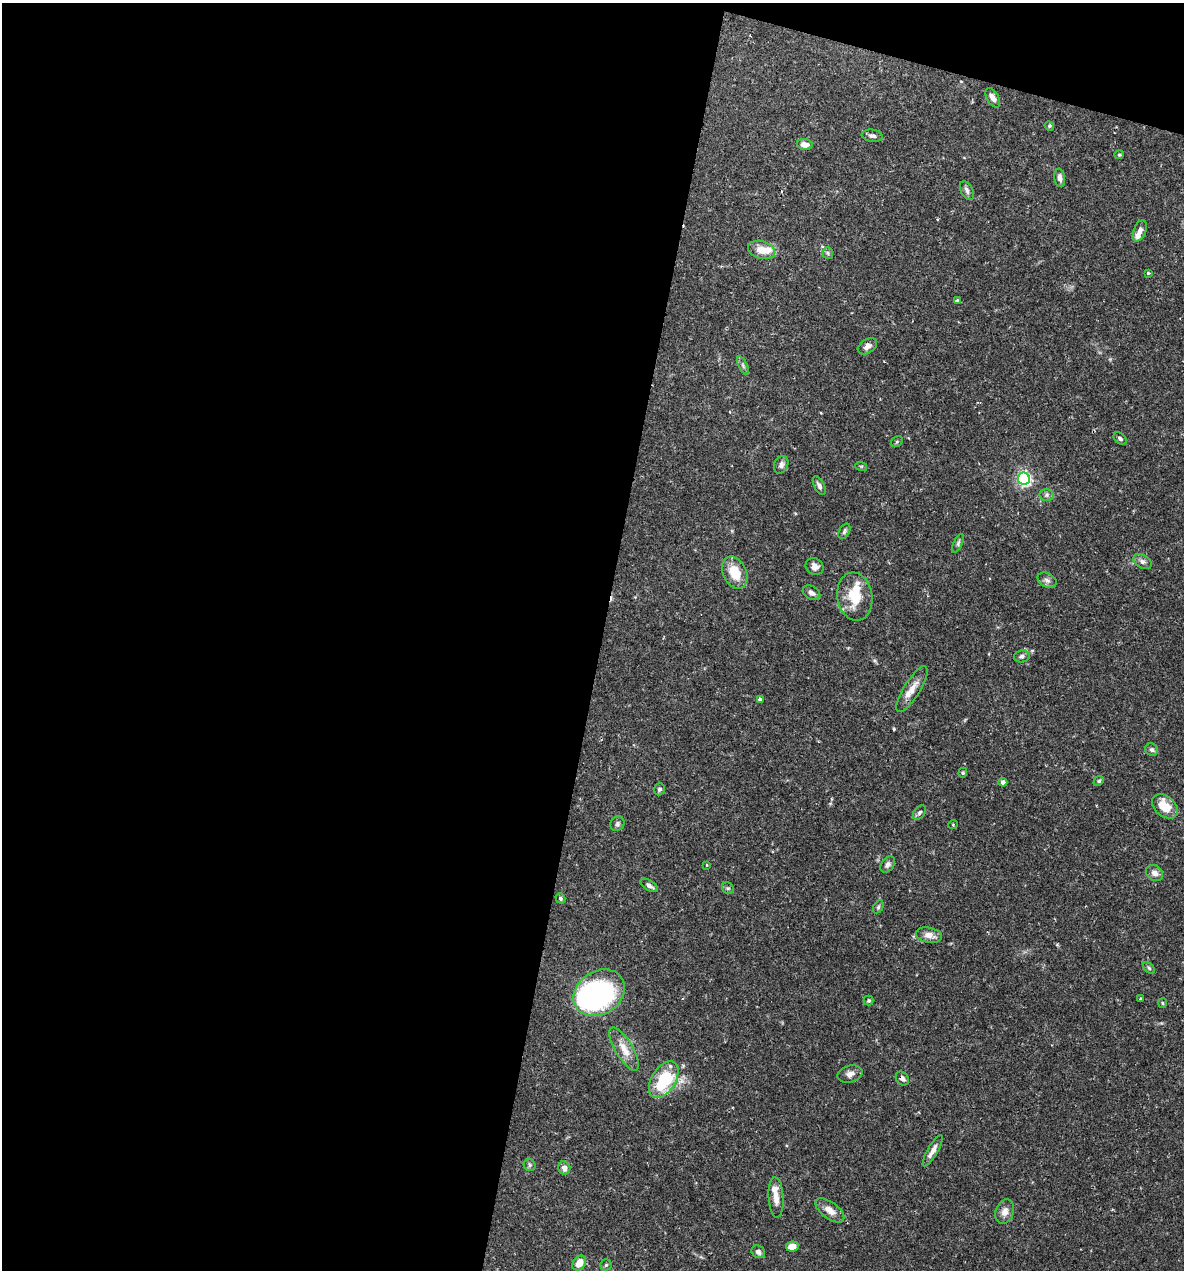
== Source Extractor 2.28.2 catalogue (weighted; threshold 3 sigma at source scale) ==
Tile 1 of 4 x 4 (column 1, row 1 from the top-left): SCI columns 246-1427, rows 3804-5071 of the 5092 x 5073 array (HDU 1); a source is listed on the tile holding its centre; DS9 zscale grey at full resolution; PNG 1186 x 1272 px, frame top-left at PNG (2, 3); each listed source drawn as its Kron ellipse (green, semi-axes under 4 px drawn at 4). Shown black and unused: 53% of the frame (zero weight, under 2 of 3 exposures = <1% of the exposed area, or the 3 px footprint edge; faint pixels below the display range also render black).
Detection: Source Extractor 2.28.2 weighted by HDU 2 'WHT'; one run over the whole footprint, this tile lists its part. Background 0.0709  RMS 0.0039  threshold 0.0176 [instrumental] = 3 sigma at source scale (4.5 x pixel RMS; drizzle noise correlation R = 1.50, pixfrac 1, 0.05/0.05 arcsec/px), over >= 5 px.
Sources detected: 73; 1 inside a brighter object's white glare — neither listed nor drawn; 4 inside a brighter listed object's ellipse — not listed separately; the other 68 listed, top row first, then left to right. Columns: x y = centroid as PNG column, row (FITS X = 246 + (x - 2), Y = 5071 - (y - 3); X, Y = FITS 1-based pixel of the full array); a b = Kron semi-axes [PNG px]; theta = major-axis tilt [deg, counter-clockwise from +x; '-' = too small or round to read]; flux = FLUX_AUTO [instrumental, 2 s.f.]
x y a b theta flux
993 98 10 6 -59 2.5
1049 126 5 4 - 0.51
872 136 11 6 -8 1.4
805 144 8 5 -8 2.9
1119 155 4 4 - 0.43
1060 178 9 5 -82 1.8
967 190 10 6 -62 1.4
1140 231 11 6 68 1.8
761 250 14 8 -16 5
828 253 6 5 - 0.69
1148 273 3 3 - 0.44
957 301 4 3 - 1.1
867 346 10 7 32 1.9
743 365 10 4 -64 0.88
1120 438 7 5 -40 0.84
897 442 6 5 - 0.59
781 465 9 7 68 1.6
861 466 6 4 -17 0.44
1024 479 6 6 - 94
819 486 10 5 -62 1.3
1047 495 7 6 - 1.1
844 531 8 5 60 0.87
958 543 10 4 65 0.83
1142 561 10 6 -32 1.4
815 567 9 8 - 2.1
735 573 17 11 -64 8.8
1047 580 10 7 -27 1.4
811 593 9 6 -28 1.7
855 597 24 17 -81 12
1022 656 8 6 12 1.1
912 689 26 8 58 4.3
760 699 4 3 - 1.2
1152 750 7 6 - 0.89
963 773 5 4 - 0.51
1099 781 5 4 - 0.5
1003 782 4 4 - 1.9
659 789 6 5 - 0.9
1165 806 15 10 -40 7.7
919 813 8 5 52 0.95
617 824 8 6 51 0.98
953 824 5 3 - 0.37
888 864 9 6 51 1.2
707 865 3 3 - 0.38
1155 873 9 7 -36 2.1
649 885 10 5 -31 1.4
728 888 6 5 - 0.69
560 898 5 4 - 0.69
878 907 7 4 61 0.68
929 935 13 7 -11 2.9
1149 968 7 4 -45 0.63
599 993 27 21 33 72
1141 998 3 2 - 0.33
869 1000 5 5 - 0.57
1162 1003 5 3 - 0.41
624 1049 24 9 -59 5.3
850 1074 13 8 16 2
902 1078 7 6 - 1.3
664 1080 20 12 57 24
933 1151 18 5 60 2.6
530 1165 6 5 - 0.77
564 1168 6 6 - 2.5
776 1197 20 7 -87 3.8
830 1210 17 8 -36 3.8
1005 1212 12 9 70 2.6
792 1246 6 5 - 5
758 1252 7 6 - 1.6
579 1263 8 6 55 5.2
606 1265 5 5 - 0.65
Overlapping masked pixels (flux is a lower limit): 1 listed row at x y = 902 1078